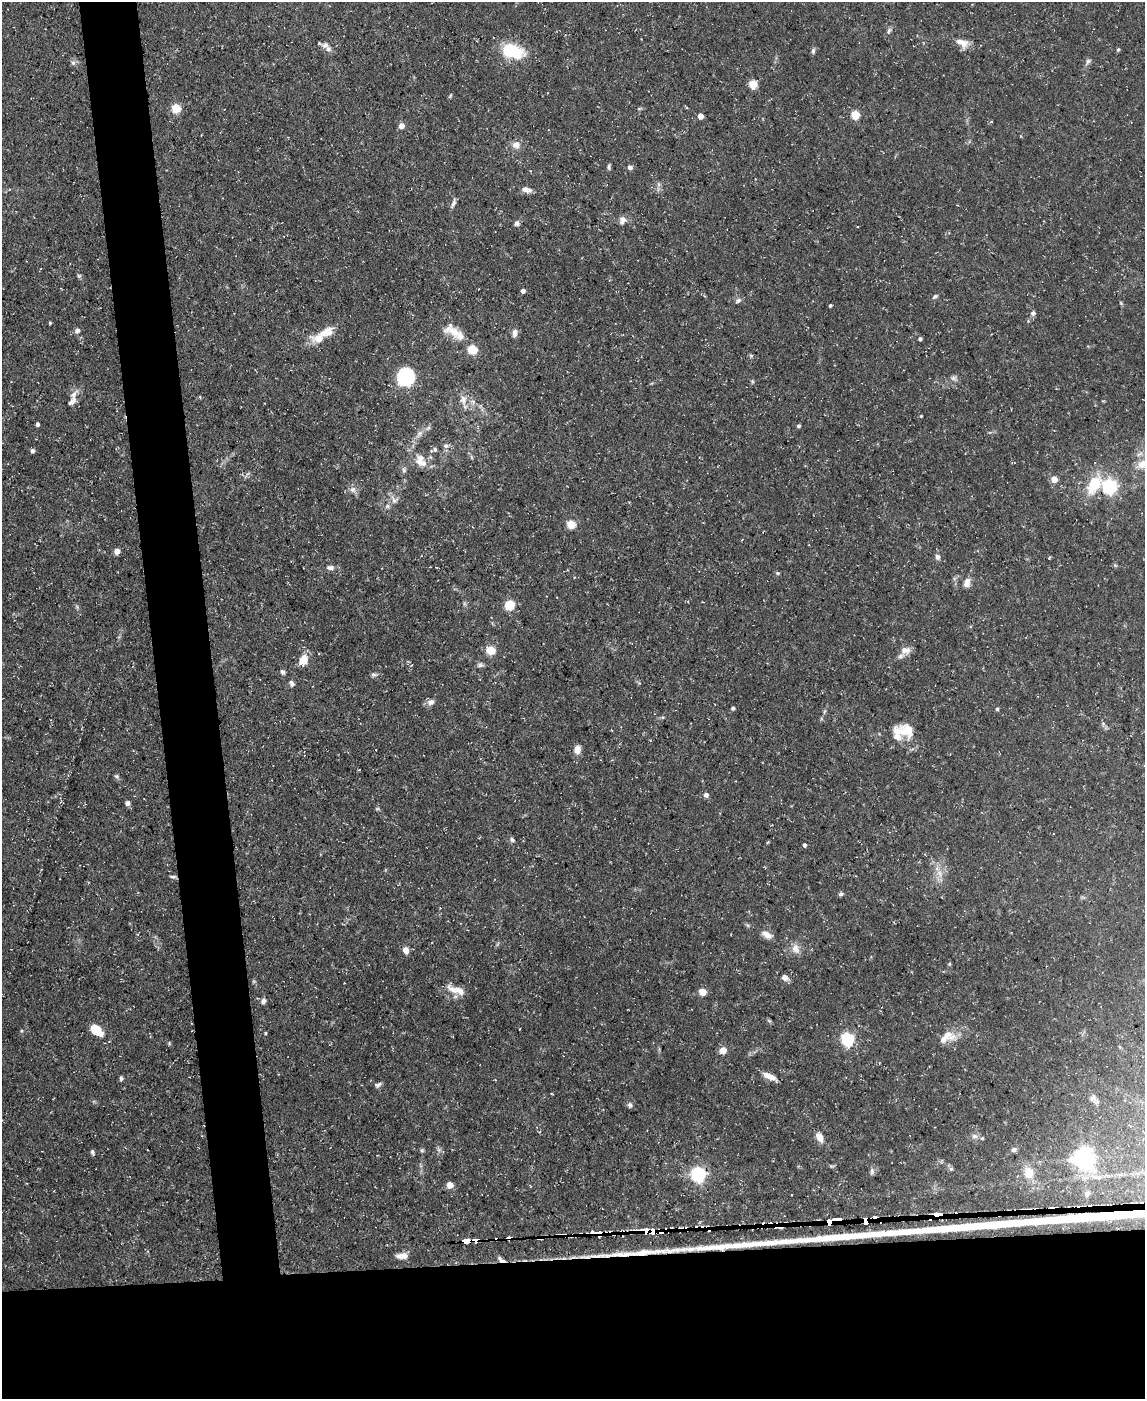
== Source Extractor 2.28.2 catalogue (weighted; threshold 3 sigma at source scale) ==
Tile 11 of 4 x 3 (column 3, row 3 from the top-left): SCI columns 2289-3431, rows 126-1522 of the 4575 x 4549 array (HDU 1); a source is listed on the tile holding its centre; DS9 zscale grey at full resolution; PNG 1147 x 1401 px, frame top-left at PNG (2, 2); no overlay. Shown black and unused: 15% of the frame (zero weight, under 3 of 5 exposures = <1% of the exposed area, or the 3 px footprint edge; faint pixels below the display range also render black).
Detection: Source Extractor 2.28.2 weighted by HDU 2 'WHT'; one run over the whole footprint, this tile lists its part. Background 0.0884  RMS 0.0046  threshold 0.0208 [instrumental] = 3 sigma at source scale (4.5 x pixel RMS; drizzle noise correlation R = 1.50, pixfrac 1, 0.05/0.05 arcsec/px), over >= 5 px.
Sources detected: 141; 8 cosmic-ray / hot-pixel residue — not listed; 13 inside a brighter listed object's ellipse — not listed separately; the other 120 listed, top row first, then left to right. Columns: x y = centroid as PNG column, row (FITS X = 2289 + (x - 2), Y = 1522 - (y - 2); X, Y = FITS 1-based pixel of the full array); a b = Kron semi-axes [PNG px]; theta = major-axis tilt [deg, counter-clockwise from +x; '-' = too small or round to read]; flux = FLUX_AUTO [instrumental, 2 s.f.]
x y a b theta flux
889 31 11 3 60 1.1
962 43 16 10 -27 4.8
328 49 8 7 - 2.1
1118 50 5 4 - 0.63
512 51 25 14 -16 21
813 51 8 5 80 0.99
1088 62 11 5 60 1.3
73 63 6 5 - 1.1
753 84 9 9 - 4.2
176 108 5 5 - 24
855 115 5 5 - 21
700 116 4 4 - 5.3
401 126 4 4 - 5
201 135 3 2 - 0.28
516 145 11 9 2 3.3
609 167 9 4 -86 0.8
630 167 5 5 - 1.7
526 189 11 6 -14 3.3
453 203 13 5 70 1.6
622 220 9 7 83 2.4
517 223 7 6 - 1.4
79 276 6 5 - 0.77
523 291 4 4 - 2.1
935 297 8 4 36 0.91
738 301 8 5 42 1.3
1121 303 5 4 - 0.51
830 305 3 3 - 0.58
1033 313 7 5 25 1.2
50 323 4 3 - 0.52
77 331 7 6 - 1.6
454 331 27 14 -25 8.5
515 333 10 6 78 2.1
319 339 16 10 3 7.1
920 339 4 4 - 1.1
472 349 5 5 - 28
751 356 5 5 - 0.7
405 377 13 13 - 45
954 378 9 7 -37 1.5
752 381 6 4 -72 0.59
73 395 16 6 51 2.6
463 400 13 10 86 4
921 416 3 3 - 0.36
37 424 4 4 - 1.1
799 426 4 4 - 0.81
420 433 9 6 27 2
446 446 9 6 -9 1.5
435 449 6 5 - 0.91
32 451 4 4 - 1.3
421 458 14 11 -5 4.6
404 470 7 5 -79 1.1
1054 479 4 4 - 7.2
1094 484 25 15 58 17
1110 486 6 6 - 120
353 489 9 8 - 2.2
394 500 11 9 -38 2.7
571 524 5 5 - 19
117 551 4 4 - 5.1
938 557 8 6 -67 1.5
1049 558 4 3 - 0.49
330 568 11 6 -5 1.9
778 573 5 4 - 0.67
967 582 12 8 75 2.9
509 605 5 5 - 32
491 650 5 5 - 19
905 650 13 10 -1 3.2
303 660 13 9 60 5.9
480 665 9 5 1 1.3
283 672 7 5 -51 1
374 675 8 6 -11 1.1
291 684 8 5 -59 1.4
431 702 11 8 20 2.2
733 708 5 4 - 0.79
997 709 5 4 - 0.7
905 730 28 17 3 11
577 750 11 8 84 3.2
117 776 7 6 - 0.91
706 795 6 5 - 1.7
127 803 6 6 - 1.4
377 809 6 4 18 0.56
512 840 7 5 -54 1
804 845 4 4 - 0.88
940 873 12 7 -61 3.6
173 876 10 3 -3 0.92
841 894 6 5 - 0.97
767 935 12 7 -33 3.6
795 948 13 10 -70 3.6
406 950 7 6 - 3.6
785 977 8 6 -38 2.6
455 990 21 9 -11 5.8
702 992 5 4 - 11
263 1001 7 5 69 1.6
96 1029 11 8 -32 9
519 1029 3 2 - 0.26
22 1031 5 4 - 0.56
265 1033 4 3 - 0.47
847 1039 6 6 - 79
944 1039 35 12 14 7.1
723 1050 5 5 - 8.5
769 1076 16 6 -22 4.6
121 1078 6 4 87 0.93
378 1085 8 6 21 1.3
1093 1098 10 8 54 1.9
630 1105 7 5 -71 1.1
974 1136 8 6 -2 1.6
820 1137 10 7 -57 4.4
1014 1149 6 5 - 1.3
92 1152 7 4 -76 0.89
1083 1159 7 7 - 330
872 1171 9 6 -84 1.3
1028 1173 13 11 -86 6.7
698 1174 6 6 - 130
450 1185 5 4 - 7.1
937 1214 9 3 11 750
864 1221 5 3 - 980
831 1222 10 4 8 1300
652 1231 6 5 - 600
596 1232 16 3 1 94
467 1241 8 4 1 57
402 1256 13 6 1 4.2
501 1260 10 4 -33 2.1
Overlapping masked pixels (flux is a lower limit): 7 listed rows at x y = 937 1214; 864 1221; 831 1222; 652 1231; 596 1232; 467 1241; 501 1260